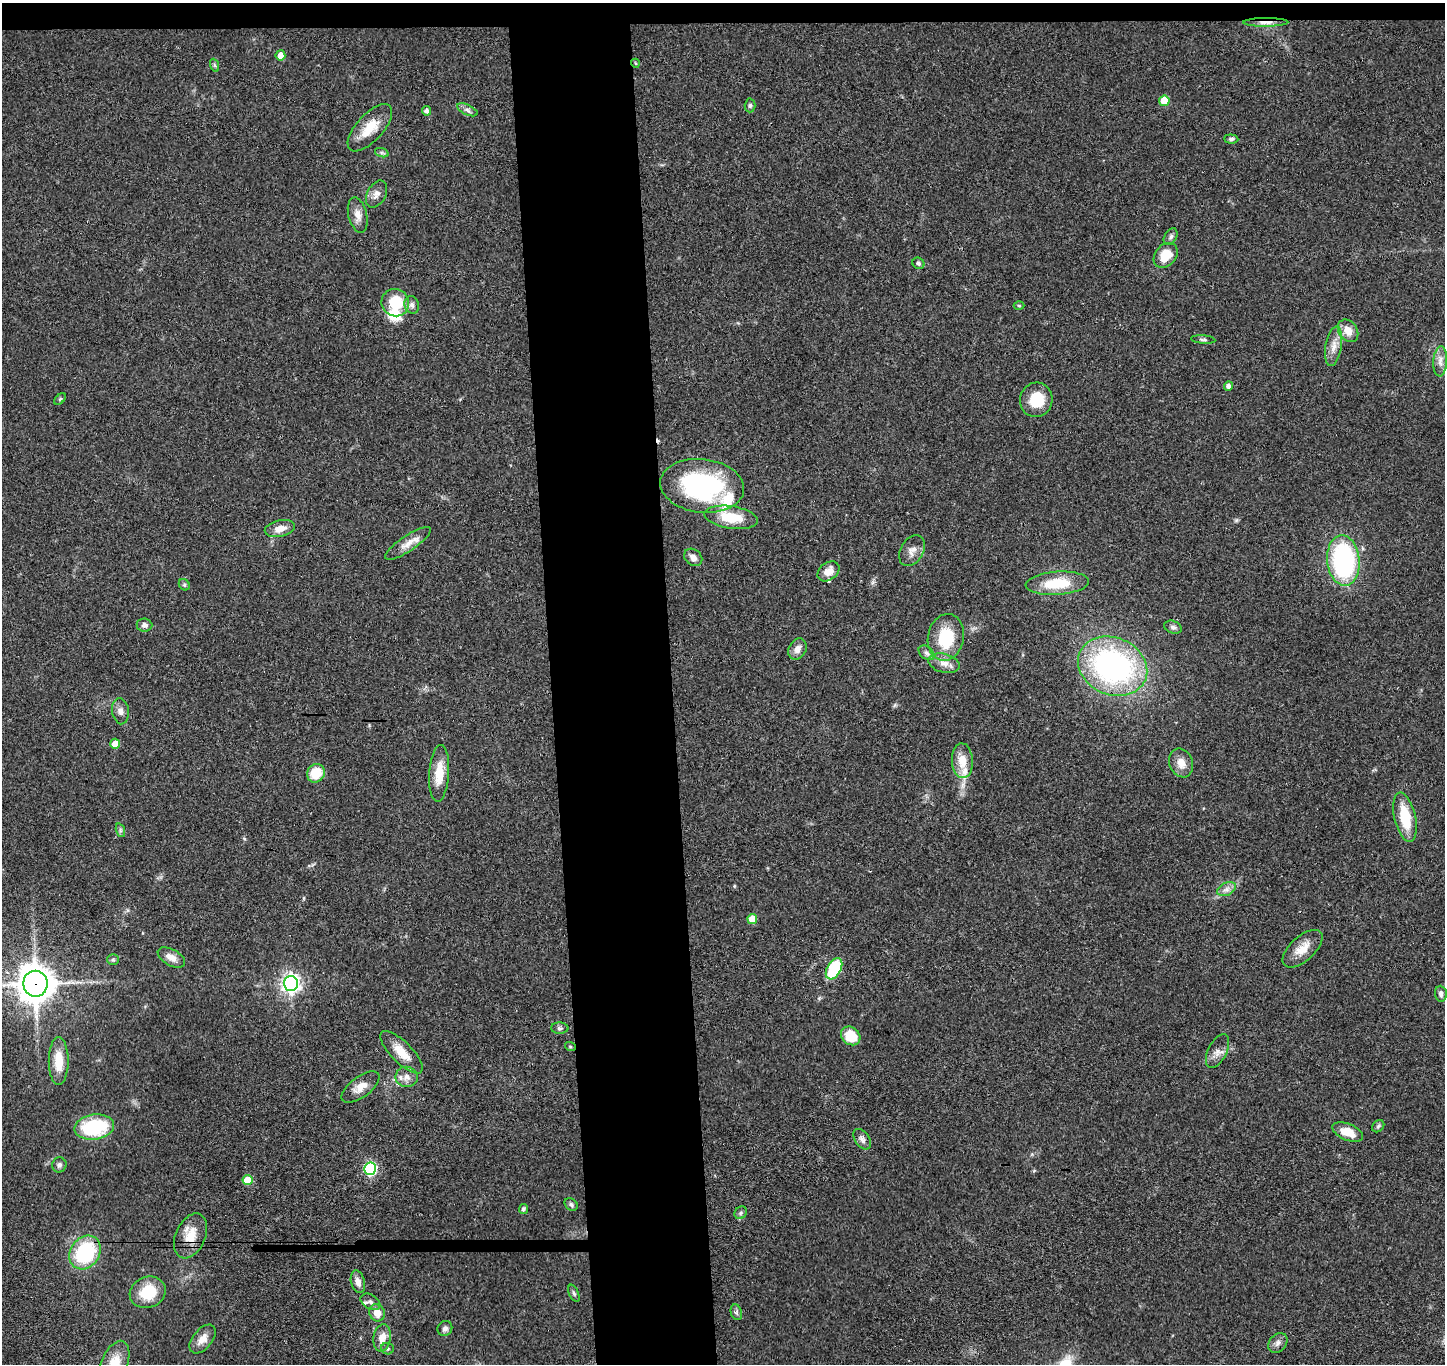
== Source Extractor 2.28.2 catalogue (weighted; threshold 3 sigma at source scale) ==
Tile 2 of 3 x 3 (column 2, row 1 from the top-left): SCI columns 1501-2943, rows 2876-4237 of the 4442 x 4368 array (HDU 1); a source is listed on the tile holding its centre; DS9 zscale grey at full resolution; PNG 1447 x 1366 px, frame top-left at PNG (2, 3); each listed source drawn as its Kron ellipse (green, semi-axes under 4 px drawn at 4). Shown black and unused: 10% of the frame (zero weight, under 3 of 4 exposures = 6% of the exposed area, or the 3 px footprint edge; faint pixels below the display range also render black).
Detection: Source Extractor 2.28.2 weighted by HDU 2 'WHT'; one run over the whole footprint, this tile lists its part. Background 0.0792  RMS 0.0058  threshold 0.0261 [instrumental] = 3 sigma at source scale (4.5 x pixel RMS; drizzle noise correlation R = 1.50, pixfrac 1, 0.05/0.05 arcsec/px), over >= 5 px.
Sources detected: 98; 1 cosmic-ray / hot-pixel residue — neither listed nor drawn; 5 inside a brighter listed object's ellipse — not listed separately; the other 92 listed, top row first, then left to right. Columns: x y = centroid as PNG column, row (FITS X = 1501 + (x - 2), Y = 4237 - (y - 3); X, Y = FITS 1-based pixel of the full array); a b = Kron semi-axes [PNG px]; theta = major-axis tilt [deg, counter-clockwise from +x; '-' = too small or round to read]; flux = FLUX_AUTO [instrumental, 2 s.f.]
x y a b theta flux
1266 22 22 4 0 4.2
280 55 5 5 - 5.5
635 63 4 3 - 0.45
214 65 7 4 -70 0.9
1164 101 5 5 - 17
750 105 7 5 87 1.1
467 110 11 5 -25 1.9
426 111 4 4 - 1.8
370 128 29 13 48 14
1231 139 7 4 -4 1.3
382 153 7 4 -19 1.1
376 194 14 9 62 3.6
358 215 18 9 -76 4.9
1171 237 9 6 59 1.7
1166 255 14 10 51 11
918 263 6 5 - 1.2
395 303 14 13 - 18
412 305 9 7 -72 2.1
1019 305 5 3 - 0.53
1348 331 12 9 -54 7
1203 339 12 3 -5 1.1
1334 346 20 8 81 5.5
1440 361 15 7 86 3.8
1228 386 4 4 - 2.4
60 399 7 4 45 0.9
1036 400 17 16 - 15
702 486 42 26 -7 91
731 517 27 11 -8 18
280 529 15 8 12 5.9
408 543 27 8 34 6.2
912 551 16 11 59 4.7
693 557 10 7 -41 3.3
1343 560 25 16 -84 88
829 571 12 8 37 5.7
1057 583 32 11 4 20
184 585 6 5 - 1
144 625 8 6 -6 2.1
1173 627 9 6 -19 1.6
946 637 23 18 79 28
797 649 11 8 62 3.9
926 653 9 6 -40 1.8
944 663 16 9 -15 5.1
1113 666 35 28 -23 140
120 711 13 8 -82 3.2
115 744 5 5 - 9.3
962 761 17 10 -86 9.4
1181 763 15 11 -67 5.9
316 773 9 8 - 13
439 773 28 10 86 12
1405 817 25 10 -77 20
120 830 7 4 -72 1.2
1226 889 10 6 27 2.8
752 919 5 5 - 9.4
1303 949 24 12 42 8.8
171 957 15 8 -29 4.7
113 960 6 5 - 0.95
834 969 11 7 60 30
291 983 7 7 - 260
35 984 13 12 - 1200
1441 994 8 6 -84 1.9
560 1028 9 5 -1 1.3
851 1036 10 8 -38 15
570 1046 5 3 - 0.6
1217 1051 18 9 63 4.3
402 1052 28 10 -45 9.4
59 1061 24 10 -90 12
407 1077 11 10 - 3.9
360 1087 22 10 36 6.3
1378 1126 7 5 46 1.1
94 1127 20 12 7 36
1348 1132 16 8 -23 11
862 1139 11 7 -55 2.6
59 1165 7 7 - 1.9
370 1169 6 6 - 73
247 1180 5 5 - 11
571 1204 7 5 -42 1.3
523 1209 5 4 - 1.1
741 1213 7 5 47 1.3
191 1236 24 14 66 12
85 1252 18 14 55 46
358 1282 11 7 -75 4
148 1292 18 15 23 17
574 1293 9 4 -65 1.2
370 1302 11 7 -32 2.2
736 1312 8 5 -72 1.3
377 1313 9 7 -66 6.2
445 1328 8 7 - 2
382 1338 14 8 82 6.8
203 1339 17 9 51 5.4
1278 1343 11 8 47 2.8
387 1349 6 5 - 1.1
114 1364 25 13 68 13
Overlapping masked pixels (flux is a lower limit): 4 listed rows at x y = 1266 22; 35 984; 191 1236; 85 1252
Isophote crosses this tile's border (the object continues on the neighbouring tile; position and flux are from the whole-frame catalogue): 2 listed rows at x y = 35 984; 114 1364